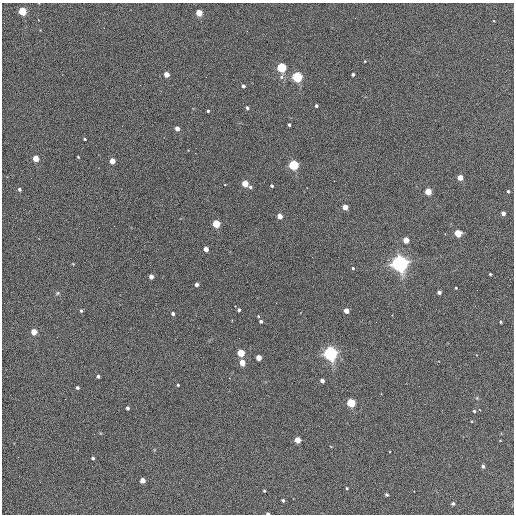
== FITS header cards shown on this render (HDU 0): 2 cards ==
NAXIS1  =                  512 / Axis length
NAXIS2  =                  512 / Axis length

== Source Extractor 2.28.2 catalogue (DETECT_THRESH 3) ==
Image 512 x 512 px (HDU 0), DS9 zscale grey, 1 PNG px = 1 image px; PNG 516 x 516 px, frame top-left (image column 1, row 512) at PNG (2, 3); no overlay
Background 396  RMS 22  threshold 64.8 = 3 sigma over >= 5 px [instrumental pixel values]
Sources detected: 75; all 75 listed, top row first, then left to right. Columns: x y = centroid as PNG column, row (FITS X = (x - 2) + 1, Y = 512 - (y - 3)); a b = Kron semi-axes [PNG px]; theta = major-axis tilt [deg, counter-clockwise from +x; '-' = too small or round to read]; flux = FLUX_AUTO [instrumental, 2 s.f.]
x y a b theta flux
22 11 4 4 - 100000
199 13 4 4 - 38000
365 61 3 2 - 1100
281 67 4 4 - 180000
166 74 4 4 - 20000
353 74 3 3 - 3300
206 77 2 2 - 610
281 77 7 5 74 3300
297 77 4 4 - 240000
243 86 4 3 - 4600
316 106 3 3 - 2700
247 108 4 3 - 3700
208 111 3 3 - 1600
289 125 3 3 - 3100
177 128 4 4 - 13000
85 139 3 2 - 1800
78 157 3 2 - 1200
36 158 4 4 - 30000
112 161 4 4 - 25000
294 165 4 4 - 210000
460 177 4 4 - 24000
245 184 4 4 - 40000
225 185 3 3 - 3400
272 186 3 3 - 2700
250 187 5 4 - 2600
19 189 3 3 - 3200
508 191 3 3 - 2200
428 192 4 4 - 47000
345 207 4 4 - 24000
503 213 4 3 - 8300
280 216 4 4 - 18000
216 224 4 4 - 80000
458 233 4 4 - 58000
406 240 4 4 - 30000
206 249 4 4 - 15000
312 257 2 2 - 720
400 263 6 6 - 960000
73 264 5 3 - 1000
353 268 3 3 - 2200
490 274 3 3 - 1500
151 277 4 4 - 10000
196 284 4 3 - 6500
456 288 2 2 - 1200
439 292 4 3 - 6000
57 293 6 5 - 2100
276 303 2 2 - 720
239 310 3 3 - 3100
81 311 4 3 - 2500
346 311 4 4 - 20000
173 314 3 3 - 3900
258 316 4 3 - 1300
261 321 3 3 - 3900
501 322 3 3 - 1700
34 332 4 4 - 30000
241 353 4 4 - 71000
330 353 5 5 - 630000
259 358 4 4 - 22000
242 363 4 4 - 28000
98 376 3 3 - 3800
322 381 4 4 - 7100
178 385 3 3 - 1500
77 388 3 3 - 3000
351 403 4 4 - 130000
127 408 3 3 - 3800
474 411 4 4 - 1700
297 440 4 4 - 32000
93 458 3 3 - 2700
483 466 4 3 - 4200
142 480 4 4 - 18000
347 488 3 3 - 1700
264 491 3 2 - 1300
387 495 4 3 - 2700
283 500 3 3 - 2500
453 503 4 4 - 3000
268 513 4 2 - 5300
At the frame edge (FLAGS 8, measured only in part): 1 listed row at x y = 268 513